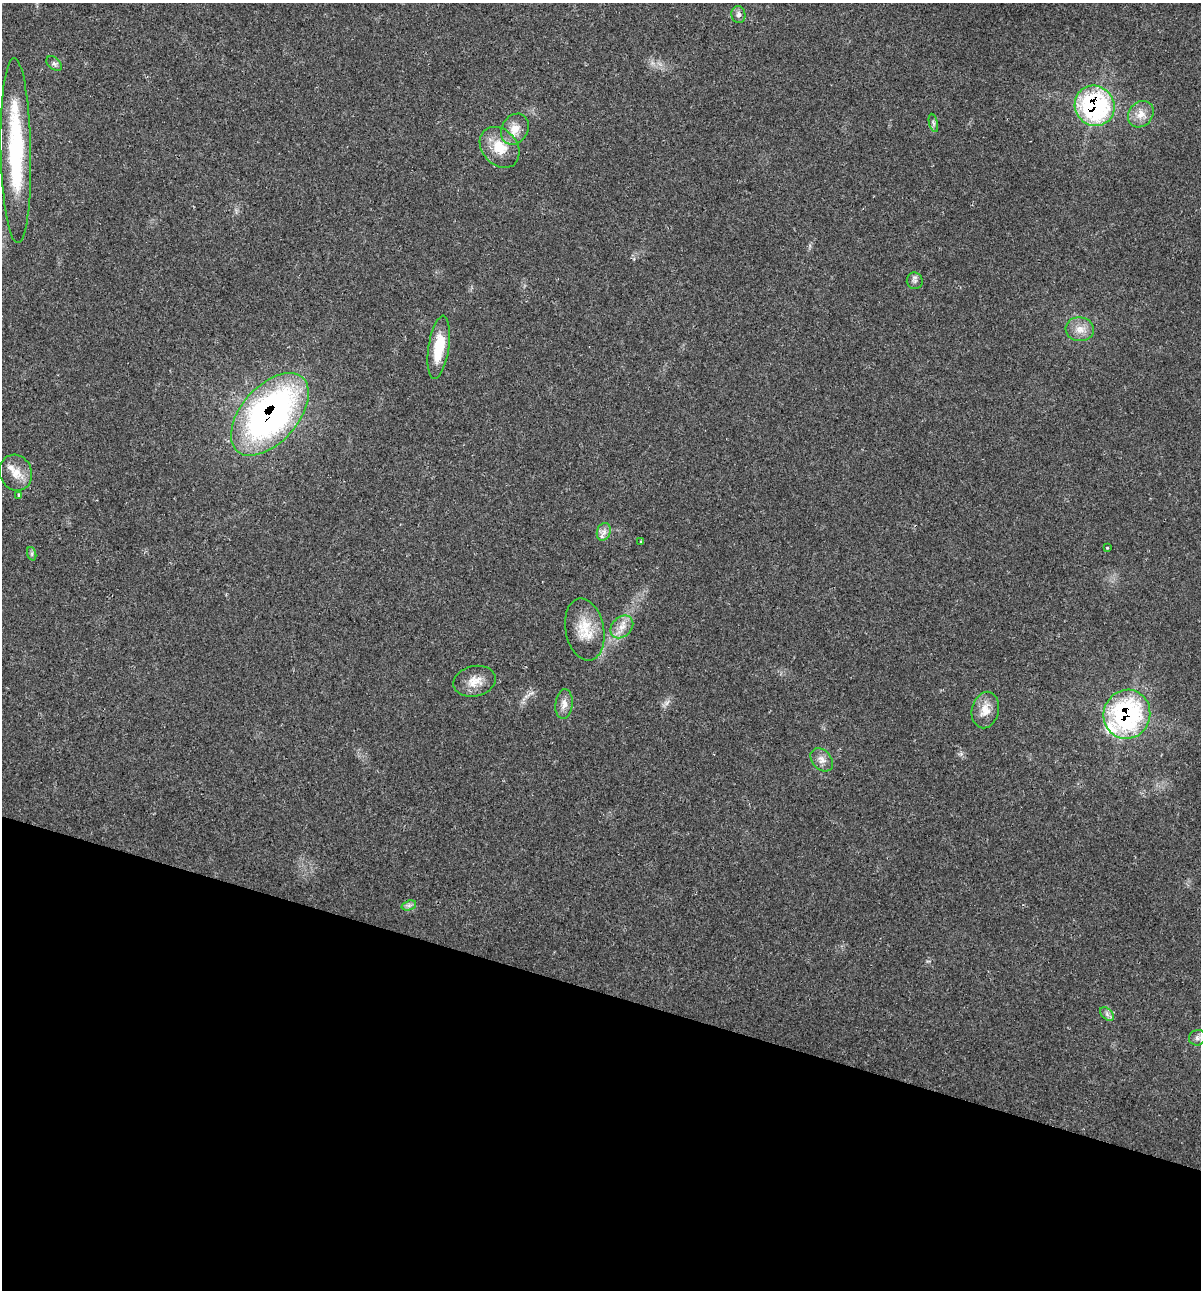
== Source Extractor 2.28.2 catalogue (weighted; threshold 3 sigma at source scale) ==
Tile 15 of 4 x 4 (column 3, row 4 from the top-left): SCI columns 2523-3721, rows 3-1290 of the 5169 x 5155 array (HDU 1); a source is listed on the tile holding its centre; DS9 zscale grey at full resolution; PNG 1203 x 1292 px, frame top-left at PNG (2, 3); each listed source drawn as its Kron ellipse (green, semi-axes under 4 px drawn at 4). Shown black and unused: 23% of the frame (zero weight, under 2 of 3 exposures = <1% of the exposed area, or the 3 px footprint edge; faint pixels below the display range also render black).
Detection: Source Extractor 2.28.2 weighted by HDU 2 'WHT'; one run over the whole footprint, this tile lists its part. Background 0.0685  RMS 0.0055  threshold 0.0247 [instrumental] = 3 sigma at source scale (4.5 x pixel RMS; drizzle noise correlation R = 1.50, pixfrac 1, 0.05/0.05 arcsec/px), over >= 5 px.
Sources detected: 31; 1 too faint to see at this stretch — neither listed nor drawn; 2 inside a brighter listed object's ellipse — not listed separately; the other 28 listed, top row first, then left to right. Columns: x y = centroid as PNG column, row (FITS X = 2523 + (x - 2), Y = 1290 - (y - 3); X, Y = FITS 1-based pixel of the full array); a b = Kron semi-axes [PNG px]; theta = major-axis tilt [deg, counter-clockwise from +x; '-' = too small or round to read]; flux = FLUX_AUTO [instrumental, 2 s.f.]
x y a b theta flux
738 15 8 7 - 1.9
54 63 9 5 -41 1.5
1095 106 20 19 - 88
1141 114 14 11 50 6.2
933 123 9 4 -76 1.3
515 129 16 13 59 7.1
500 147 22 17 -48 13
16 150 92 15 -89 59
915 281 8 8 - 1.9
1080 329 14 12 -7 5.8
439 347 32 10 81 18
270 414 49 28 49 200
16 473 18 16 -66 8.1
19 495 3 3 - 0.71
604 532 9 6 70 2.7
641 542 3 3 - 0.68
1107 548 3 3 - 0.67
32 554 7 4 -72 1
622 627 13 10 45 5.2
585 629 31 19 -79 15
474 681 21 15 14 8.3
564 704 15 8 84 4.2
985 710 18 13 77 8.1
1127 714 24 23 - 94
822 760 13 9 -48 3.9
409 905 7 4 18 1.6
1107 1014 8 5 -46 1.6
1197 1038 8 7 - 1.9
Overlapping masked pixels (flux is a lower limit): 3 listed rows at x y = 1095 106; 270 414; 1127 714